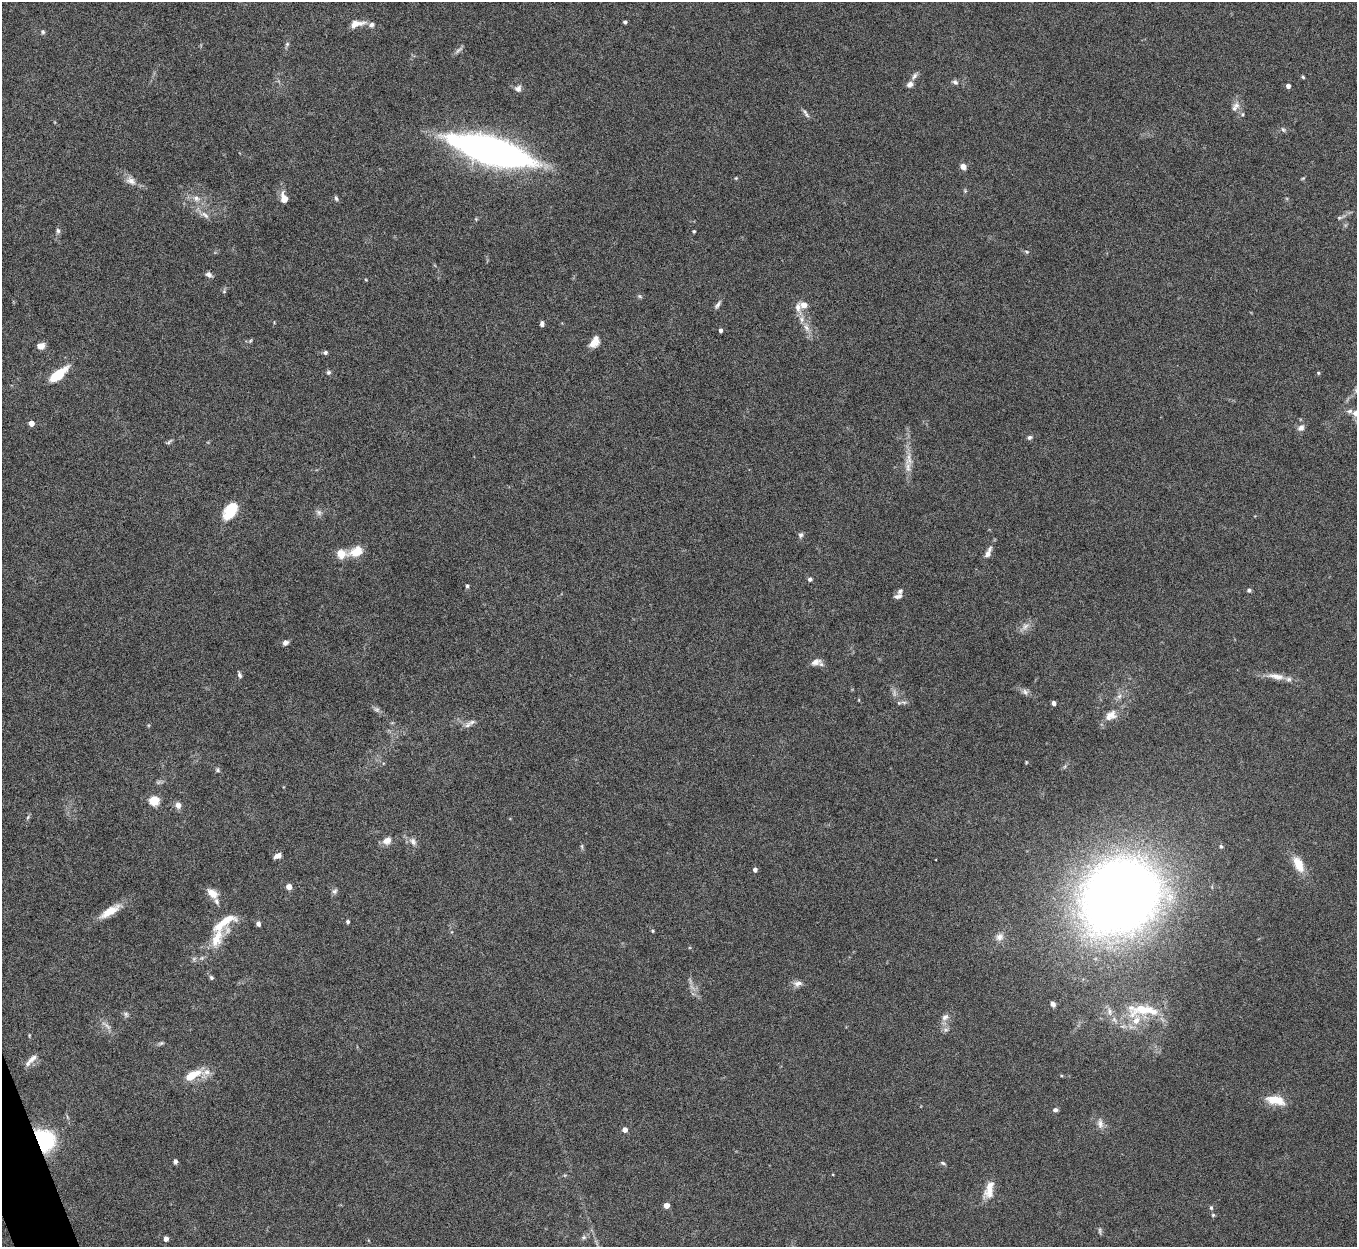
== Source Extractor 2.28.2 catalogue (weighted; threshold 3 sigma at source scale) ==
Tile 7 of 4 x 4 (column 3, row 2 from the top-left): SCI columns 2713-4067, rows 2643-3887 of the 5425 x 5409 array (HDU 1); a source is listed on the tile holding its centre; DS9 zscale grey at full resolution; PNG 1359 x 1249 px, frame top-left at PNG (2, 2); no overlay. Shown black and unused: <1% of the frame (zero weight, under 5 of 10 exposures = <1% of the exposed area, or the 3 px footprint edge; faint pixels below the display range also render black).
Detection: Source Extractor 2.28.2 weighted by HDU 2 'WHT'; one run over the whole footprint, this tile lists its part. Background 0.161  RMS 0.0059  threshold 0.0242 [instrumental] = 3 sigma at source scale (4.09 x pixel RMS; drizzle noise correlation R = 1.36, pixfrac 0.8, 0.05/0.05 arcsec/px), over >= 5 px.
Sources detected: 138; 7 too faint to see at this stretch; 1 inside a brighter object's white glare — not listed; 13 inside a brighter listed object's ellipse — not listed separately; the other 117 listed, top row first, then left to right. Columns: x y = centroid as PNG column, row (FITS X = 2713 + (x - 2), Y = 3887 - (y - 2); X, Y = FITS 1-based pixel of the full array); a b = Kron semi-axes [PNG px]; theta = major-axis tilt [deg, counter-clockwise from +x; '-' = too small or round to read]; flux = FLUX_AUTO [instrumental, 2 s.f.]
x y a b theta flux
625 22 4 3 - 1.4
357 24 20 8 11 5.2
43 32 6 5 - 0.97
287 44 6 6 - 0.97
914 76 11 6 56 1.8
1303 77 4 3 - 0.66
955 82 8 6 -42 1.5
910 84 8 7 - 2.3
1288 86 4 4 - 2.8
518 88 9 8 - 2.4
1236 106 12 10 50 3.4
1243 114 5 5 - 0.85
806 115 11 5 -46 1.6
1283 130 8 5 -48 1.1
489 150 73 23 -16 250
963 166 6 5 - 3.7
736 178 5 4 - 0.55
1303 178 6 3 19 0.56
131 181 15 10 -28 4.1
965 191 5 4 - 0.68
196 198 12 8 -33 3.8
284 198 11 7 -79 5.4
336 198 7 5 -58 1
205 215 14 6 -35 3
1339 218 7 5 17 0.97
476 219 5 5 - 0.56
58 231 7 5 -74 1.3
694 231 3 3 - 0.76
1027 252 7 4 -31 0.83
209 274 9 6 -32 1.8
224 291 5 5 - 0.85
718 305 13 5 58 1.8
804 305 7 6 - 4.6
798 308 15 8 84 3.6
542 324 5 4 - 1.6
806 328 13 7 -63 3.7
720 330 4 3 - 1.9
250 341 7 4 59 0.73
593 343 12 9 19 4.7
41 346 8 6 10 3.9
325 352 5 5 - 1.1
328 372 6 6 - 1.1
1318 373 4 4 - 0.73
57 375 15 6 36 26
31 423 4 4 - 4.9
1301 428 10 8 44 2.5
1030 437 7 6 - 1.2
169 442 11 4 41 1
909 459 21 10 89 6.4
230 511 21 12 57 15
319 512 9 6 -51 1.8
801 535 7 6 - 1.3
356 552 17 11 25 8.8
988 553 17 6 66 3.5
810 579 5 5 - 1.3
467 586 5 4 - 0.9
1249 590 5 5 - 1.1
898 596 10 5 11 1.9
1025 627 13 8 40 3.5
285 643 6 5 - 2.1
816 662 13 8 10 3.4
239 675 8 4 -69 1.3
1276 676 27 9 -10 6.5
1025 692 10 7 -44 2
1119 696 8 6 66 1.9
904 702 11 4 -8 1.5
1054 703 4 4 - 1.9
1111 715 19 13 33 6.6
468 725 12 7 51 2.4
1026 762 5 3 - 0.48
218 770 6 6 - 0.95
154 801 5 5 - 38
178 805 9 7 -77 2.6
28 817 7 4 60 0.92
387 840 11 9 30 4.2
413 841 12 9 -60 2.9
582 846 8 4 -82 0.86
1221 846 5 4 - 0.92
278 856 7 5 25 3.4
1298 864 21 11 -64 9
755 870 5 4 - 1.9
289 887 4 4 - 5.5
335 891 8 6 60 1.5
212 893 13 8 -37 5.9
1120 896 69 59 37 640
110 911 30 9 31 9.8
348 921 4 4 - 1.1
258 924 6 5 - 1.7
653 931 4 4 - 0.61
1000 937 11 9 47 3
216 939 36 13 72 14
211 978 5 5 - 1
798 983 13 8 12 2.8
1053 1004 6 5 - 1.8
1142 1010 52 17 -1 26
126 1014 8 6 -46 1.4
945 1017 11 8 31 2.9
106 1026 19 5 -41 2.7
945 1030 9 6 6 1.6
29 1035 5 3 - 0.51
161 1043 7 5 25 0.98
33 1058 17 8 39 3.5
193 1075 28 12 17 12
1275 1100 22 10 -11 11
1055 1110 6 5 - 1.5
1100 1123 15 8 -80 3.3
625 1130 4 4 - 3.6
43 1140 14 13 - 78
175 1161 5 4 - 1.3
943 1163 7 4 -25 0.89
989 1192 20 13 59 7
666 1205 4 4 - 6.7
1211 1208 6 5 - 0.93
1213 1215 5 5 - 0.73
1100 1231 10 4 -85 1
584 1237 8 6 1 1.3
166 1239 4 4 - 3.2
Overlapping masked pixels (flux is a lower limit): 1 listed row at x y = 43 1140